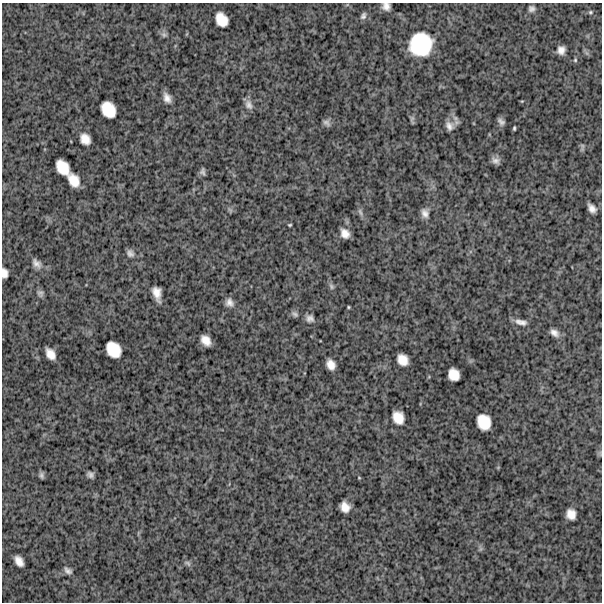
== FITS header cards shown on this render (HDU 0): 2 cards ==
NAXIS1  =                  600
NAXIS2  =                  600

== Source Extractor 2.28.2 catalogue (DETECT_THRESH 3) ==
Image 600 x 600 px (HDU 0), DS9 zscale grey, 1 PNG px = 1 image px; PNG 604 x 604 px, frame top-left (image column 1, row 600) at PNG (2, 3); no overlay
Background 1410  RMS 280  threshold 842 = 3 sigma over >= 5 px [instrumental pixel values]
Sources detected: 58; all 58 listed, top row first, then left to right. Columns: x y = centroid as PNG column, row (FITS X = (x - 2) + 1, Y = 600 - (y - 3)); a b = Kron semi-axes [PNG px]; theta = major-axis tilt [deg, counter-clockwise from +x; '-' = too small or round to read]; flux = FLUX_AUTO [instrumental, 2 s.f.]
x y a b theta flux
386 6 8 7 - 1.1e+05
532 9 9 8 - 6.8e+04
590 12 6 5 - 3.2e+04
363 16 10 6 63 5.9e+04
221 19 13 10 -59 2.9e+05
164 35 9 7 -38 5.7e+04
421 44 22 20 58 1.1e+06
561 50 8 7 - 1.3e+05
575 60 6 5 - 2.7e+04
167 98 11 7 -64 1.3e+05
522 101 5 3 - 1.6e+04
249 105 13 8 -65 1.0e+05
108 109 15 12 -58 4.0e+05
412 119 10 6 83 4.3e+04
501 122 7 4 -42 6.3e+04
327 123 10 7 -43 7.1e+04
449 126 14 11 -59 1.3e+05
514 128 4 3 - 2.5e+04
85 139 11 8 -55 2.0e+05
582 146 10 5 -90 3.7e+04
496 161 10 7 -22 8.6e+04
63 167 16 10 -52 3.5e+05
203 172 7 5 -86 5.7e+04
74 180 12 9 -59 2.8e+05
592 208 9 6 -56 1.2e+05
230 210 8 4 -45 3.6e+04
360 212 11 5 -69 5.9e+04
425 213 10 7 -74 1.1e+05
290 225 3 3 - 2.1e+04
345 233 9 7 -54 1.5e+05
130 253 10 8 -56 8.2e+04
36 263 14 8 -49 1.2e+05
4 273 9 5 -84 1.1e+05
331 286 8 6 -55 4.9e+04
40 293 8 7 - 6.0e+04
157 293 14 7 -76 1.9e+05
229 302 9 8 - 1.1e+05
348 307 3 2 - 1.9e+04
295 314 10 6 -38 5.4e+04
310 318 9 8 - 8.5e+04
521 322 15 7 -14 1.2e+05
554 333 11 7 -34 1.1e+05
206 340 11 8 -51 1.9e+05
113 349 15 12 -54 4.0e+05
50 354 11 7 -55 1.8e+05
403 360 11 9 -49 2.3e+05
331 365 10 7 -65 1.7e+05
454 374 11 10 - 2.4e+05
398 418 12 10 -63 2.7e+05
484 422 14 12 -69 3.9e+05
41 475 7 4 -72 5.1e+04
90 475 6 5 - 6.4e+04
359 478 5 3 - 1.5e+04
345 507 10 8 -64 1.9e+05
571 514 9 8 - 1.9e+05
19 561 10 6 -58 1.6e+05
187 563 10 5 -38 4.8e+04
68 571 10 6 -40 7.3e+04
At the frame edge (FLAGS 8, measured only in part): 2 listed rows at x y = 386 6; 4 273